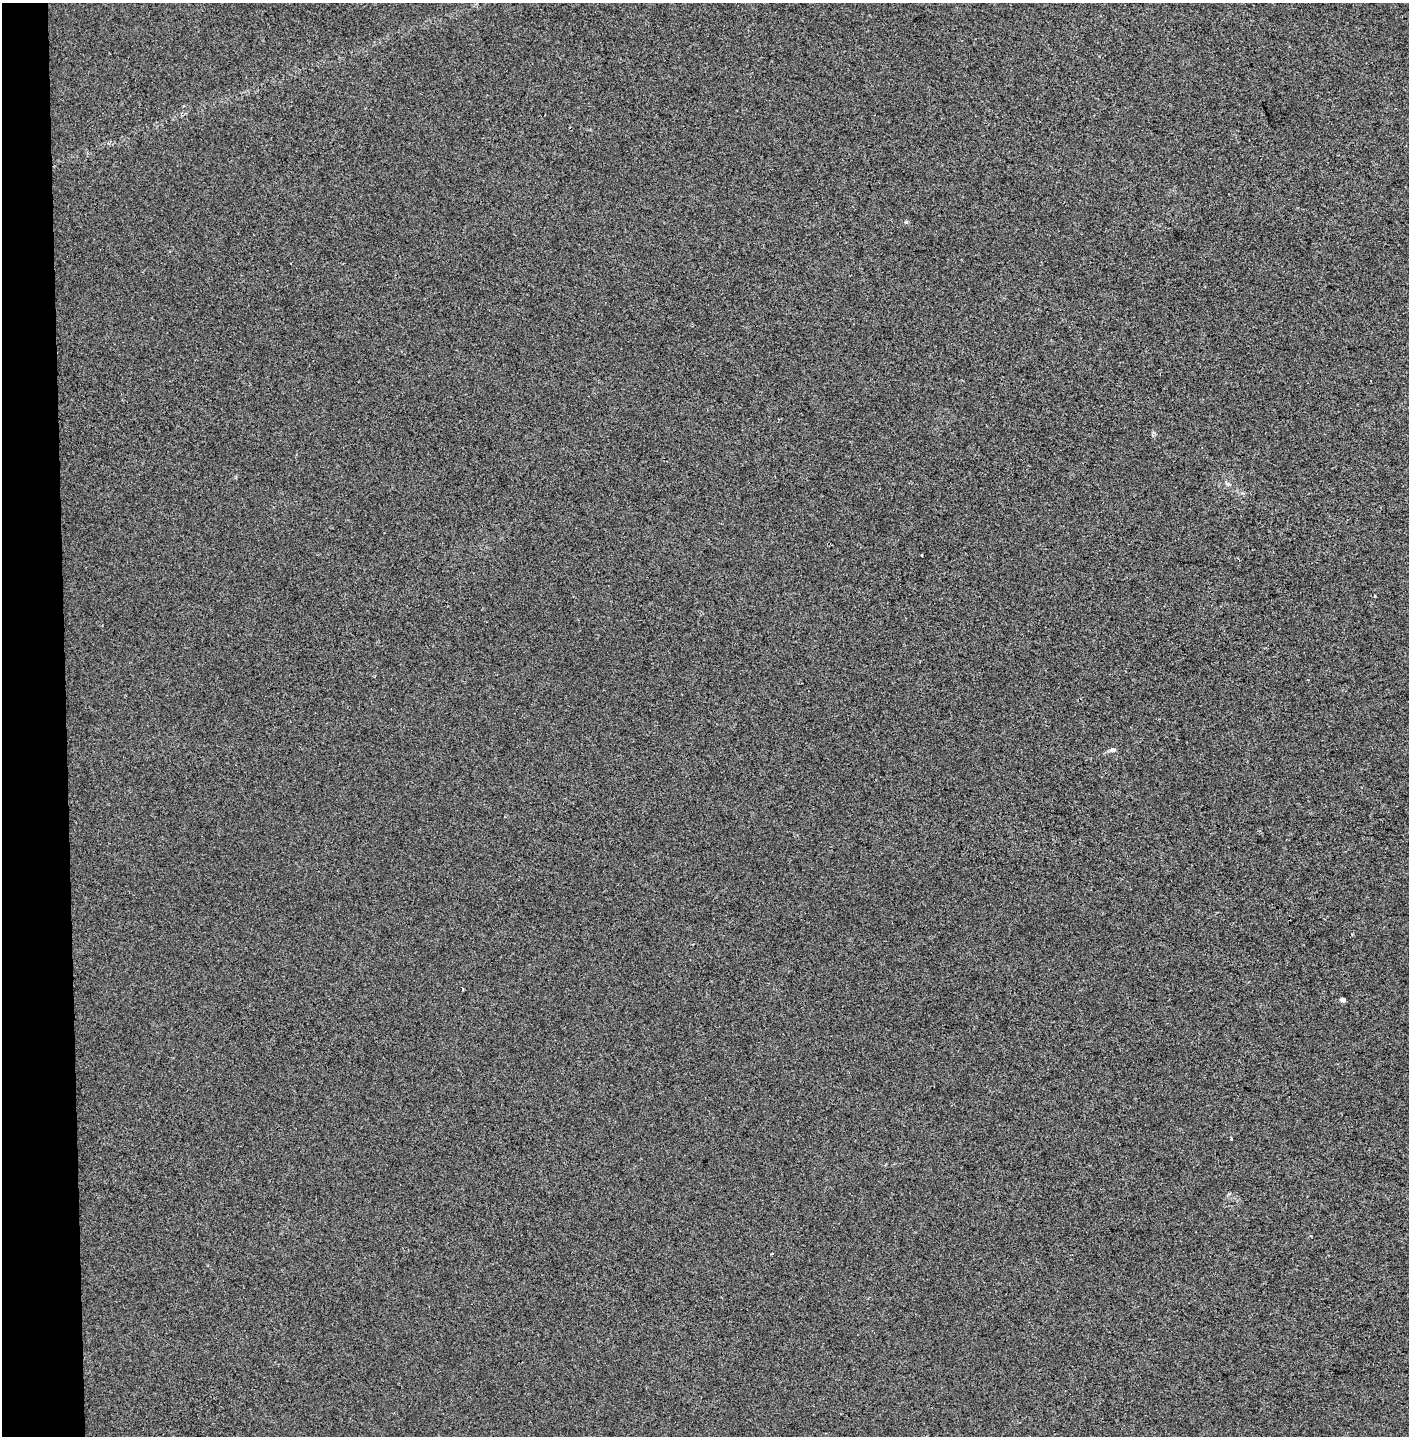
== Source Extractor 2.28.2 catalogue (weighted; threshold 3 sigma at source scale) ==
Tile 4 of 3 x 3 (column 1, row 2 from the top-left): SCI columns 171-1577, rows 1436-2869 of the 4563 x 4312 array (HDU 1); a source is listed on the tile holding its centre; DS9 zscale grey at full resolution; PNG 1411 x 1438 px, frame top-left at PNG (2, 3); no overlay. Shown black and unused: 5% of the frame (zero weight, under 2 of 3 exposures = <1% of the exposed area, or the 3 px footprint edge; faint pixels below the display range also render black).
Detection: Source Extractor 2.28.2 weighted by HDU 2 'WHT'; one run over the whole footprint, this tile lists its part. Background 0.00647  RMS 0.006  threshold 0.0271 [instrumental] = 3 sigma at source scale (4.5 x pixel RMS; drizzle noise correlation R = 1.50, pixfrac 1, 0.0396/0.0396 arcsec/px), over >= 5 px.
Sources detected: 8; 1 cosmic-ray / hot-pixel residue — not listed; the other 7 listed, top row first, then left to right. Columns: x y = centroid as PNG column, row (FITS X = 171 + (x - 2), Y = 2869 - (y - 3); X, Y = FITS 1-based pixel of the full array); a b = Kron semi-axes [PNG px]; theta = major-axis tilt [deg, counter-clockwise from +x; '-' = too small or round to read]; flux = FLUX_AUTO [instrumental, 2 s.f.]
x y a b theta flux
906 222 4 4 - 0.95
1371 381 3 2 - 1.1
1227 484 7 5 -21 1.2
922 555 2 2 - 0.46
1113 750 8 5 -3 1.6
463 989 3 2 - 0.9
1343 1000 4 4 - 2.9